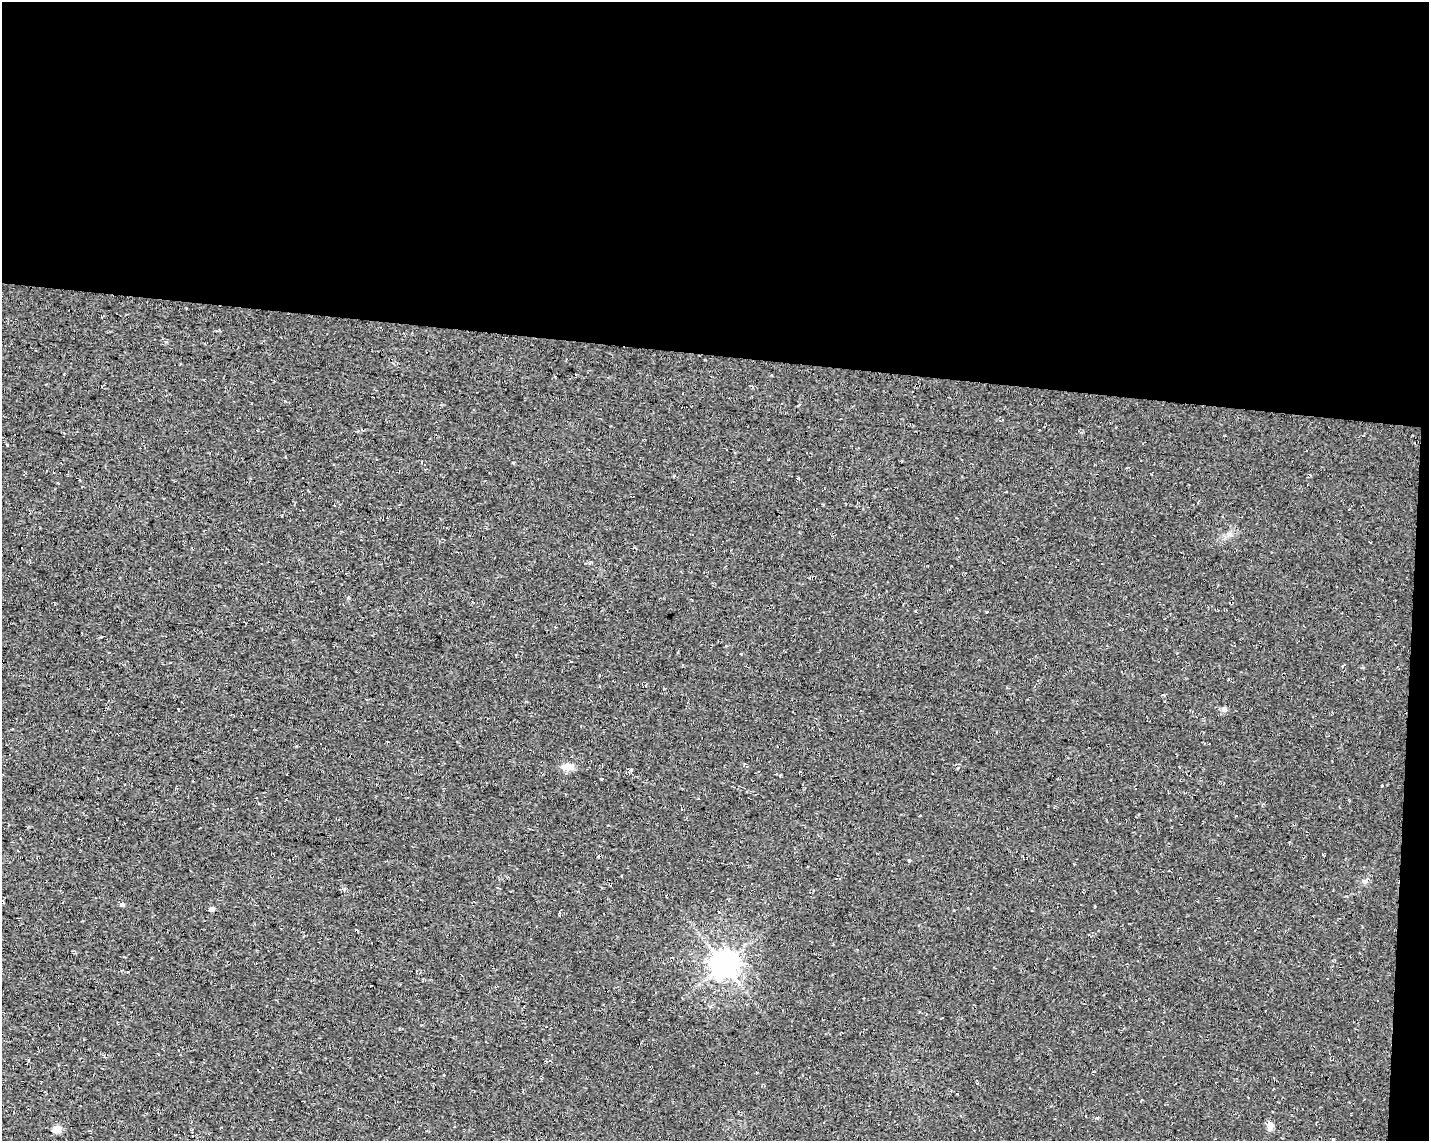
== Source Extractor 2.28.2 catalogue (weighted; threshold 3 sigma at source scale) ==
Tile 3 of 3 x 4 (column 3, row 1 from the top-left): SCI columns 3136-4562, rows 3419-4557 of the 4791 x 4560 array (HDU 1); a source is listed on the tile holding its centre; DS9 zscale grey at full resolution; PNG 1431 x 1143 px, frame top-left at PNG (2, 2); no overlay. Shown black and unused: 32% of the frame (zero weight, under 2 of 3 exposures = <1% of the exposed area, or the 3 px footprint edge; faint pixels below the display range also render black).
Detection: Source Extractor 2.28.2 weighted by HDU 2 'WHT'; one run over the whole footprint, this tile lists its part. Background 0.012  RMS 0.008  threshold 0.0358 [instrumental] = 3 sigma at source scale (4.5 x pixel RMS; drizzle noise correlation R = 1.50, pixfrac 1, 0.0396/0.0396 arcsec/px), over >= 5 px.
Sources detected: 21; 7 cosmic-ray / hot-pixel residue — not listed; the other 14 listed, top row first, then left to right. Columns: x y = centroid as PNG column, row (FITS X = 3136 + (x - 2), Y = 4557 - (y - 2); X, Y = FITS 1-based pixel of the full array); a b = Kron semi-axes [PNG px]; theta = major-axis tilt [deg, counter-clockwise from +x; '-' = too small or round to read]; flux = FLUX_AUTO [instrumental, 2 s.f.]
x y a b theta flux
1101 563 3 3 - 1.2
102 636 4 2 - 0.72
1225 709 6 5 - 3.6
568 766 15 8 -3 7.1
909 860 4 3 - 0.74
1365 881 8 4 44 1.8
666 895 3 2 - 0.7
122 904 5 4 - 2.3
1095 906 3 2 - 0.67
212 909 4 4 - 3.4
744 954 5 5 - 1.6
724 964 8 8 - 950
1270 1125 11 8 -76 3.4
57 1129 5 5 - 16
Unlisted compact peaks at least as high as the median listed source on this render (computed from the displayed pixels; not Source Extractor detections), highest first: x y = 601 779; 513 463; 1229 534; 166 342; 798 478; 741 654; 958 768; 344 889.